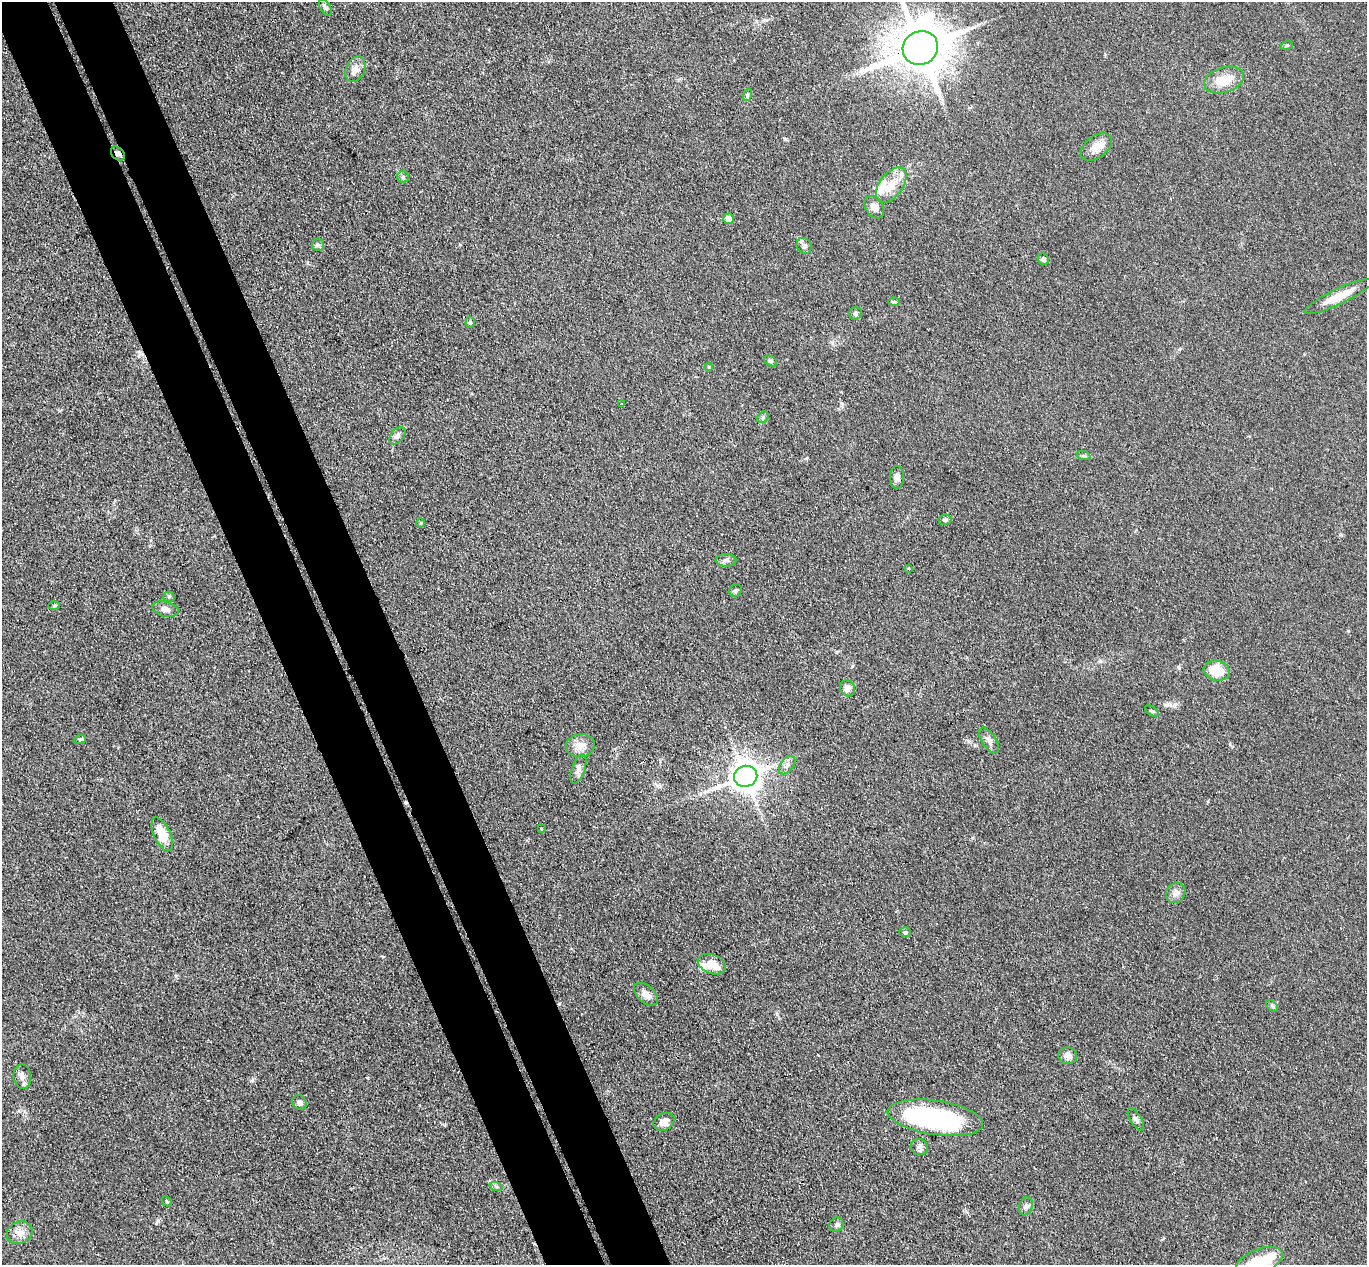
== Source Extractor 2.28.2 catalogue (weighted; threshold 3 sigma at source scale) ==
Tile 11 of 4 x 4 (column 3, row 3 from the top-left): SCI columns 2785-4149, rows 1437-2699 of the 5571 x 5525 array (HDU 1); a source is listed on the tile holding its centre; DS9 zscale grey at full resolution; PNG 1369 x 1267 px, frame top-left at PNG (2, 2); each listed source drawn as its Kron ellipse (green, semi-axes under 4 px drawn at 4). Shown black and unused: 9% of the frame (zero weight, under 3 of 4 exposures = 5% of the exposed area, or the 3 px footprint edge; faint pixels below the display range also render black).
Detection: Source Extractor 2.28.2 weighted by HDU 2 'WHT'; one run over the whole footprint, this tile lists its part. Background 0.0885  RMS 0.0071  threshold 0.0318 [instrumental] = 3 sigma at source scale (4.5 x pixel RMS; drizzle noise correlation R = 1.50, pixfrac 1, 0.05/0.05 arcsec/px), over >= 5 px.
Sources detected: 70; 2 inside a brighter object's white glare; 2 cosmic-ray / hot-pixel residue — neither listed nor drawn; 3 inside a brighter listed object's ellipse — not listed separately; the other 63 listed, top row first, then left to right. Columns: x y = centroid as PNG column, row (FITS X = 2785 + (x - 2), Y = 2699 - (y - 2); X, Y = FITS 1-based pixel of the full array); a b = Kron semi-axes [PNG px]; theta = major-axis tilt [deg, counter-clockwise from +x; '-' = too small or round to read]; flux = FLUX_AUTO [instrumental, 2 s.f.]
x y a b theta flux
325 7 9 5 -59 1.7
1287 45 6 3 19 0.8
920 48 18 16 28 2700
355 69 13 9 63 4.6
1224 80 20 12 17 14
747 95 6 4 72 1
1096 147 17 11 37 8.7
118 153 8 6 -47 2.7
403 177 6 6 - 1.3
891 185 20 11 53 13
874 207 12 8 -57 5.1
728 219 5 5 - 6.8
318 245 6 6 - 1.5
804 246 8 7 - 2.8
1043 259 6 5 - 2.4
1339 296 37 7 25 14
894 302 6 4 -1 0.81
856 313 6 6 - 1.7
470 322 6 4 86 1.3
770 361 7 5 -27 1.3
709 367 4 4 - 0.71
621 404 4 2 - 0.54
763 417 6 5 - 1.2
397 436 10 6 50 2.5
1084 456 7 4 -18 1.3
897 477 11 7 90 3.3
945 520 7 5 8 1.7
421 523 5 3 - 0.71
726 560 10 6 2 2.3
908 568 3 2 - 0.84
736 590 6 6 - 1.4
169 597 5 5 - 1.1
54 606 6 4 2 0.86
165 609 13 7 -13 3.7
1217 671 13 10 -11 18
848 688 8 7 - 4.8
1152 711 8 4 -35 1
80 739 6 4 19 0.94
989 740 14 7 -56 3.5
580 746 15 11 9 7.7
787 765 10 6 52 3.1
578 769 15 6 70 3.4
746 776 12 10 19 830
541 829 3 3 - 1.1
162 834 18 8 -65 18
1176 893 10 9 - 4.5
905 932 5 5 - 1.8
712 964 14 9 -21 11
646 994 14 8 -42 5.3
1272 1006 7 4 -46 1.2
1068 1056 9 8 - 4.3
22 1076 12 9 -84 4
299 1102 8 6 -48 2.7
935 1118 48 17 -8 120
1136 1119 13 5 -58 2.3
664 1122 11 8 28 5.3
919 1147 9 8 - 2.8
496 1186 7 4 -19 1.3
167 1201 5 3 - 0.65
1026 1206 9 6 69 2.4
836 1225 7 6 - 1.9
20 1233 13 11 27 6
1260 1261 24 12 21 25
Overlapping masked pixels (flux is a lower limit): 2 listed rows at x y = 920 48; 118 153
Isophote crosses this tile's border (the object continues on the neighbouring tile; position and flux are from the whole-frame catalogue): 2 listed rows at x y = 920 48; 1260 1261
Unlisted compact peaks at least as high as the median listed source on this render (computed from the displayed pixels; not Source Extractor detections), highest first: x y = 785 139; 1179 668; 158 1221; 176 976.